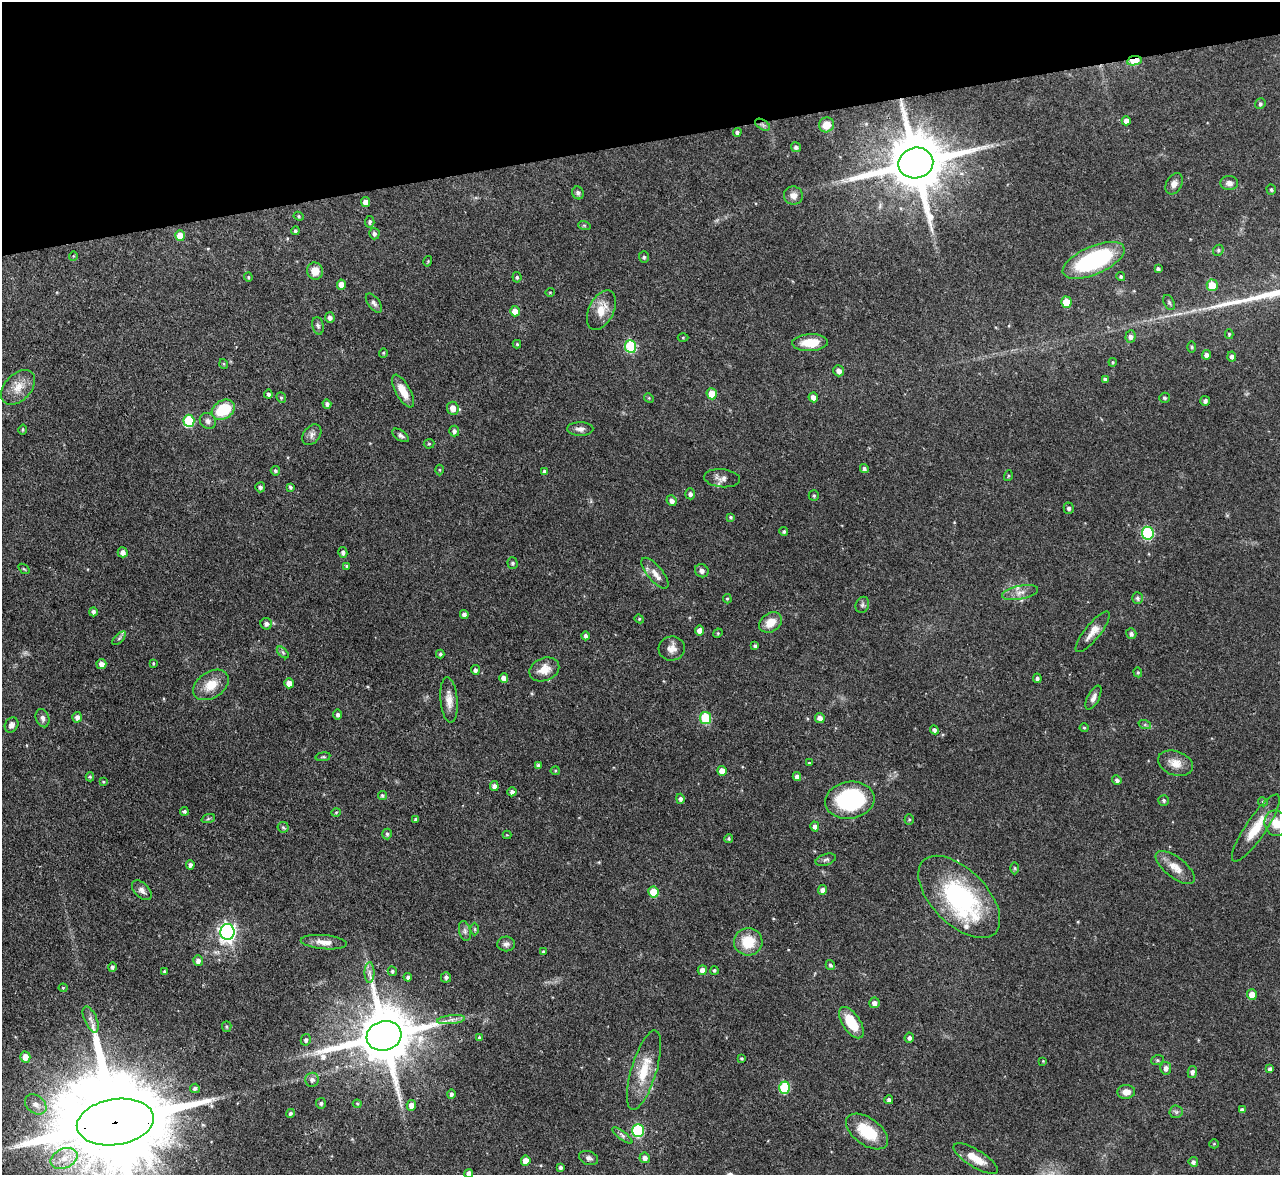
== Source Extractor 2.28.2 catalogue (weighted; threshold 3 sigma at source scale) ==
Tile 3 of 4 x 4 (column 3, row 1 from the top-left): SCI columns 2557-3834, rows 3659-4831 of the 5112 x 5093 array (HDU 1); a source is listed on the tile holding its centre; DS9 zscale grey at full resolution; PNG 1282 x 1177 px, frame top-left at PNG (2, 2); each listed source drawn as its Kron ellipse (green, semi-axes under 4 px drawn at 4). Shown black and unused: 12% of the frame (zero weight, under 3 of 4 exposures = <1% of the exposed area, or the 3 px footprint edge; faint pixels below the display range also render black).
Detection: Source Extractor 2.28.2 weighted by HDU 2 'WHT'; one run over the whole footprint, this tile lists its part. Background 0.0965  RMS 0.0042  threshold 0.019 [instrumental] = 3 sigma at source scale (4.5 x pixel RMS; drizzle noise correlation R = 1.50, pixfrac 1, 0.05/0.05 arcsec/px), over >= 5 px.
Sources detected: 237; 1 inside a brighter object's white glare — neither listed nor drawn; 2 inside a brighter listed object's ellipse — not listed separately; the other 234 listed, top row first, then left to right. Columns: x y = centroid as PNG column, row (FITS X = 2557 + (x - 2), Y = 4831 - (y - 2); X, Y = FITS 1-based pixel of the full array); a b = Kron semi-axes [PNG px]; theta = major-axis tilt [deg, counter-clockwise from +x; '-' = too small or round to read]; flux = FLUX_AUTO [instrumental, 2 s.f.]
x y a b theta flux
1134 61 7 4 11 14
1260 104 5 5 - 0.78
1126 121 4 4 - 2
763 125 8 5 -31 1.1
826 125 8 7 - 4.7
737 132 4 4 - 1
796 147 5 5 - 1
916 163 17 15 12 3500
1229 183 9 7 -5 2
1174 184 11 7 61 2.2
1271 190 5 4 - 0.69
578 193 6 5 - 0.99
793 196 9 9 - 2.4
366 202 5 4 - 2.4
299 216 5 4 - 0.55
370 222 6 4 86 0.86
584 225 6 4 -18 0.53
295 231 4 4 - 0.69
374 234 6 5 - 1.1
180 236 5 5 - 5.3
1218 250 6 5 - 0.66
73 256 5 3 - 0.36
644 257 5 5 - 0.84
1094 260 33 14 24 47
428 261 5 3 - 0.39
1158 269 4 3 - 0.93
315 271 8 8 - 4.8
1121 276 4 4 - 0.8
248 277 4 4 - 0.5
517 277 5 4 - 0.76
342 285 5 4 - 4.9
1212 285 6 5 - 7.9
550 292 5 3 - 0.31
1066 302 5 5 - 9.8
1169 302 8 5 -63 0.84
374 303 11 6 -53 1.4
601 310 21 12 63 6.4
515 311 5 5 - 3.3
330 317 5 4 - 1.3
318 326 9 5 -78 0.98
1229 334 5 4 - 0.52
1130 337 6 5 - 1.5
683 338 5 3 - 0.4
810 343 18 8 3 8.5
517 344 4 4 - 0.52
631 346 6 5 - 32
1192 347 6 4 -89 0.47
383 353 4 4 - 0.44
1206 355 4 4 - 1.4
1232 356 5 4 - 1.4
1113 362 4 4 - 0.44
224 364 5 3 - 0.4
839 371 5 5 - 1.9
1105 379 4 4 - 0.93
18 387 20 13 47 5.5
403 391 18 7 -60 5.9
268 394 4 4 - 0.99
712 394 5 5 - 7.9
813 397 5 4 - 2.4
281 398 5 4 - 0.63
649 398 5 4 - 0.48
1165 398 5 5 - 0.73
1205 401 5 5 - 1.1
327 404 5 4 - 0.98
453 408 6 5 - 3.8
223 410 12 9 30 16
189 421 6 5 - 24
208 421 8 7 - 1.5
580 429 13 7 0 2
23 430 5 4 - 0.56
454 431 5 5 - 1.2
312 435 11 8 51 1.8
401 435 9 5 -34 1.2
429 444 5 5 - 0.51
864 469 5 4 - 0.88
439 470 5 3 - 0.42
275 471 5 4 - 0.72
545 472 4 4 - 1.4
1008 476 5 3 - 0.4
722 478 18 9 -5 2.9
260 487 5 5 - 0.98
290 487 4 3 - 0.79
690 494 5 5 - 1.2
814 496 5 5 - 0.63
672 501 5 5 - 1.7
1069 508 6 5 - 1
730 517 4 3 - 0.63
784 532 4 4 - 0.76
1148 533 6 6 - 47
123 552 5 5 - 1.7
343 552 5 4 - 1.4
513 563 5 5 - 0.82
346 566 4 3 - 0.63
24 569 6 3 -36 0.45
702 571 7 6 - 1.7
655 573 19 7 -50 3.4
1020 592 18 6 11 2.9
1137 598 6 5 - 0.99
727 599 4 4 - 0.56
862 605 8 6 67 0.96
93 612 4 4 - 1.1
464 614 4 4 - 1.4
639 619 5 4 - 0.5
770 622 12 9 35 5.7
266 624 6 5 - 1.3
700 631 5 4 - 2.9
1093 632 25 7 51 4.1
718 633 5 4 - 0.45
1131 634 5 5 - 1.2
585 636 4 4 - 1
119 638 8 3 45 0.77
755 646 4 3 - 0.88
672 648 13 12 - 3.1
283 652 7 4 -44 0.75
440 654 4 4 - 0.73
153 663 4 3 - 0.46
101 664 5 5 - 2.1
544 669 15 11 23 5
475 670 5 4 - 1.2
1138 672 5 4 - 0.5
504 678 5 4 - 2.8
1037 678 5 4 - 0.94
289 683 5 4 - 3.6
211 685 19 13 33 7.1
1093 698 13 6 62 1.8
449 700 23 8 -85 4.1
338 715 5 4 - 0.94
77 717 5 4 - 1.6
43 718 9 6 -71 1.5
705 718 6 5 - 22
820 718 5 4 - 2.3
12 725 8 6 61 1.6
1145 725 6 4 -18 0.69
1084 728 4 4 - 0.44
934 730 4 4 - 1.1
323 757 7 3 8 0.55
809 763 4 3 - 0.38
1175 763 18 12 -20 4.4
538 765 4 3 - 0.98
555 771 4 4 - 0.46
722 771 5 4 - 3.6
90 777 4 4 - 0.54
797 777 4 4 - 1.8
1117 780 5 4 - 1
103 782 3 3 - 0.38
494 786 5 4 - 1.8
512 792 5 4 - 1.1
382 795 4 4 - 0.67
680 799 5 4 - 1.1
850 800 25 18 9 40
1164 800 5 5 - 0.71
1263 802 5 3 - 0.49
184 811 4 4 - 0.81
336 812 5 3 - 0.38
208 819 7 4 19 0.72
415 819 3 3 - 0.59
909 819 5 4 - 0.52
1276 823 13 11 -72 6.2
815 826 5 4 - 1.7
283 827 6 5 - 0.67
1256 828 40 10 56 9.7
387 834 5 4 - 0.84
507 835 4 4 - 0.36
729 839 4 4 - 0.66
826 860 10 5 17 1
190 865 4 4 - 1.2
1015 868 6 4 -89 0.56
1175 868 23 10 -38 4.9
142 890 12 7 -44 1.9
823 890 5 4 - 1.9
653 892 5 5 - 8.8
959 897 51 27 -45 58
475 929 6 4 -89 0.63
465 931 10 5 -77 1.1
227 932 8 7 - 150
324 942 23 7 -5 4
748 942 14 13 - 10
506 944 9 7 3 1.5
543 951 4 3 - 0.45
198 961 5 4 - 1.7
830 965 5 4 - 0.85
112 967 4 4 - 0.91
702 970 5 4 - 2.6
714 970 4 4 - 0.65
164 971 3 2 - 0.51
392 971 5 4 - 0.83
369 973 10 5 90 1.7
408 977 4 4 - 1.1
446 977 5 5 - 1.1
63 988 4 4 - 0.43
1252 994 5 5 - 4.7
874 1003 5 5 - 1.8
91 1019 14 6 -67 1.9
451 1020 14 4 6 1.9
851 1023 18 8 -57 11
227 1027 5 5 - 0.59
384 1036 17 14 16 3200
479 1037 4 3 - 0.51
909 1038 5 5 - 1.2
306 1040 6 5 - 1
25 1057 5 5 - 3.6
741 1058 4 4 - 0.59
1157 1060 6 5 - 0.74
1043 1061 4 4 - 0.33
1166 1068 6 5 - 1.7
1270 1069 4 3 - 1.1
644 1070 41 12 73 13
1192 1072 6 4 79 1.4
312 1080 7 6 - 1.4
195 1088 5 4 - 1
784 1088 6 5 - 24
1126 1092 9 7 5 3.1
451 1094 5 4 - 1.1
889 1100 4 4 - 1.1
321 1103 5 5 - 0.84
36 1104 12 8 -39 2.9
357 1104 4 4 - 0.44
411 1105 5 5 - 3.6
1242 1110 4 4 - 1.3
1176 1112 6 6 - 0.96
290 1113 4 4 - 0.85
115 1122 39 23 9 14000
638 1130 6 6 - 40
867 1131 24 13 -36 14
622 1136 12 4 -38 1.2
1214 1144 5 4 - 0.43
64 1158 14 9 25 5.8
588 1158 10 6 -20 1.4
645 1158 5 5 - 1.7
976 1159 25 8 -31 6.5
526 1161 5 5 - 4.1
1193 1162 5 4 - 1.2
560 1167 4 4 - 0.99
469 1173 4 4 - 1.8
Overlapping masked pixels (flux is a lower limit): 4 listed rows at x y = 1134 61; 763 125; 916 163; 115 1122
Isophote crosses this tile's border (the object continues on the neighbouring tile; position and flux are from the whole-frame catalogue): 3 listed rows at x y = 1276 823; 115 1122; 469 1173